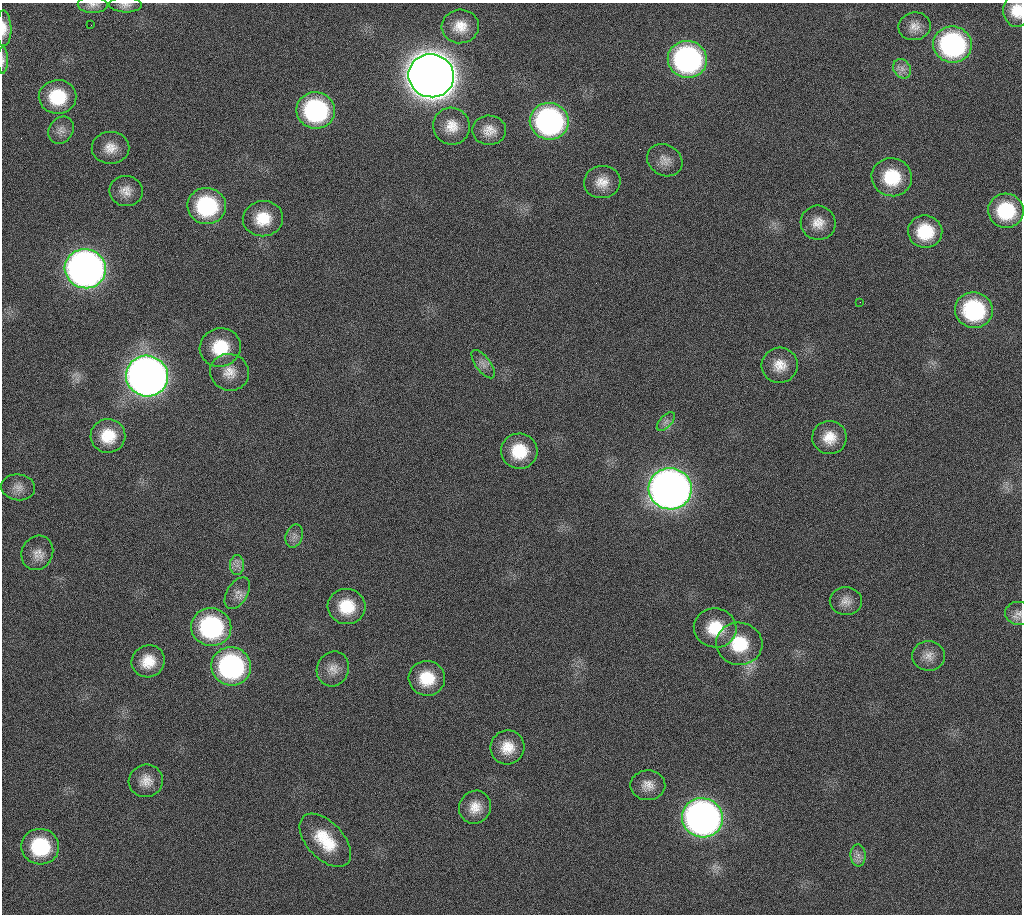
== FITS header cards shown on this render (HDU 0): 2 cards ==
NAXIS1  =                 1020 / length of data axis 1
NAXIS2  =                 912  / length of data axis 2

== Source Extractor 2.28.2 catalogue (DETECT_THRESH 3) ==
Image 1020 x 912 px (HDU 0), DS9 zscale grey, 1 PNG px = 1 image px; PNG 1024 x 916 px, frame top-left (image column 1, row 912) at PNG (2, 3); each listed source drawn as its Kron ellipse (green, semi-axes under 4 px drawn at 4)
Background 333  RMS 18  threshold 54.7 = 3 sigma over >= 5 px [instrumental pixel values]
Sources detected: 65; all 65 listed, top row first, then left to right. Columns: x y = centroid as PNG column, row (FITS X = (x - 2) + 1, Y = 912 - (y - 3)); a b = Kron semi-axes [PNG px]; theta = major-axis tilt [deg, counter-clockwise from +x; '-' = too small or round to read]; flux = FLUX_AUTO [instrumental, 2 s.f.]
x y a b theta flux
93 5 15 8 0 7.2e+03
125 5 16 7 -2 6.8e+03
1017 11 16 13 -85 2.4e+04
91 25 2 2 - 5.5e+03
460 26 18 17 - 2.3e+04
914 26 16 14 9 1.3e+04
4 28 18 7 -88 1.3e+04
952 44 19 18 - 2.4e+05
687 59 20 18 -13 3.4e+05
3 60 13 5 89 4.3e+03
902 69 10 8 -58 7.5e+03
431 76 23 21 -16 4.5e+06
58 97 19 17 1 5.5e+04
316 110 19 18 - 1.9e+05
549 121 19 18 - 3.4e+05
451 126 18 18 - 2.3e+04
61 130 14 11 55 9.6e+03
489 130 17 14 -1 1.6e+04
111 148 19 16 1 1.9e+04
665 160 18 15 -30 1.4e+04
892 177 20 19 - 5.6e+04
602 182 18 16 8 2.0e+04
126 191 17 15 -10 1.5e+04
207 206 19 18 - 1.2e+05
1006 211 18 17 - 7.2e+04
263 219 20 17 7 3.6e+04
818 223 17 17 - 2.0e+04
925 232 17 16 - 5.0e+04
85 269 20 19 - 1.0e+06
860 302 2 2 - 6.7e+02
974 310 19 18 - 1.3e+05
220 347 21 19 19 5.0e+04
483 364 17 7 -53 8.0e+03
780 365 18 17 - 2.2e+04
230 372 19 18 - 2.1e+04
147 376 21 20 - 1.5e+06
666 421 11 6 47 5.8e+03
108 436 17 17 - 3.6e+04
829 437 17 16 - 2.4e+04
519 451 18 17 - 4.6e+04
18 487 17 13 -7 1.1e+04
670 489 21 20 - 1.5e+06
294 536 12 8 71 7.1e+03
37 553 18 15 64 1.4e+04
237 565 10 7 90 6.6e+03
237 593 17 10 59 1.1e+04
846 601 16 14 -4 1.3e+04
347 606 19 17 -6 4.2e+04
1018 613 13 11 -3 8.6e+03
211 627 20 19 - 1.7e+05
715 628 21 19 -9 4.5e+04
739 644 23 21 -7 5.6e+04
928 656 16 15 - 1.4e+04
148 661 17 15 33 2.8e+04
231 666 20 19 - 2.5e+05
333 669 18 16 65 1.5e+04
427 678 18 17 - 4.2e+04
507 747 17 17 - 2.6e+04
146 781 17 16 - 1.7e+04
648 785 17 15 -2 1.5e+04
475 807 17 15 56 2.0e+04
702 818 20 19 - 8.5e+05
325 840 32 18 -47 5.2e+04
40 847 19 18 - 8.2e+04
858 855 11 7 -85 7.5e+03
At the frame edge (FLAGS 8, measured only in part): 5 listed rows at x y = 93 5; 125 5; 1017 11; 4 28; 3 60